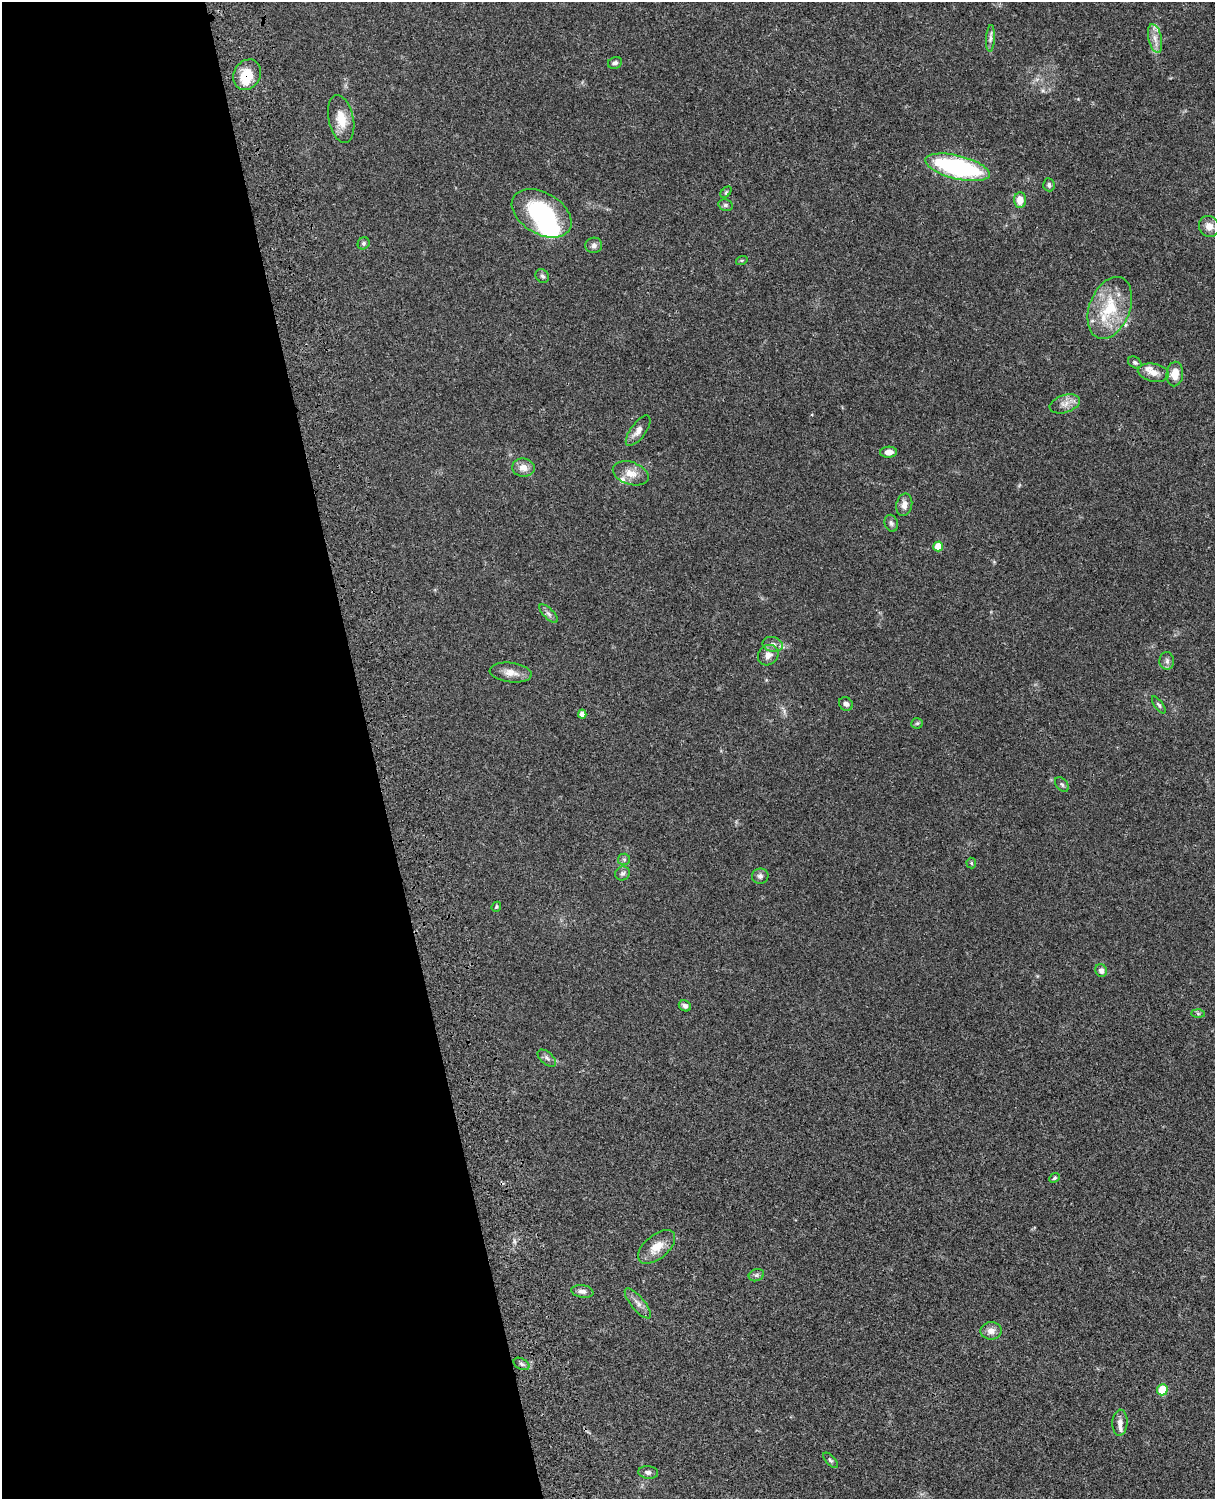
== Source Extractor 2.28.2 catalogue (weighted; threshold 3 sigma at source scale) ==
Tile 5 of 4 x 3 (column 1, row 2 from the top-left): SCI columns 121-1333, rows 1772-3268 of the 5090 x 4927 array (HDU 1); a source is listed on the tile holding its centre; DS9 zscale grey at full resolution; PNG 1217 x 1501 px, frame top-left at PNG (2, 2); each listed source drawn as its Kron ellipse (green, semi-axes under 4 px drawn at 4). Shown black and unused: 31% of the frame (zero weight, under 3 of 4 exposures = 6% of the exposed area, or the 3 px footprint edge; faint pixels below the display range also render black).
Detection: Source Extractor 2.28.2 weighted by HDU 2 'WHT'; one run over the whole footprint, this tile lists its part. Background 0.0822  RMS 0.006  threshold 0.0272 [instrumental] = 3 sigma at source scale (4.5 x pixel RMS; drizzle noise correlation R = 1.50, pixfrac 1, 0.05/0.05 arcsec/px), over >= 5 px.
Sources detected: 64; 2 inside a brighter object's white glare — neither listed nor drawn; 4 inside a brighter listed object's ellipse — not listed separately; the other 58 listed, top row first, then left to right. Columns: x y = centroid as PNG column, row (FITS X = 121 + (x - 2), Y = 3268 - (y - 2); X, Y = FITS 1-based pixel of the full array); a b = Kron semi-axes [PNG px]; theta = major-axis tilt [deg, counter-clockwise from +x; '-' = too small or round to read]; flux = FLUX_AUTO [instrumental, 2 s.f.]
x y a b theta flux
990 38 13 4 87 2.2
1155 38 14 6 -77 4.4
615 63 7 6 - 1.9
247 75 16 13 63 15
341 119 24 12 -78 11
957 167 33 11 -14 83
1049 185 7 5 -84 1.4
726 192 7 4 46 0.82
1020 200 7 6 - 6.5
726 205 7 5 -20 1.4
542 213 32 20 -30 55
1209 226 11 10 - 4.8
364 243 6 5 - 1.2
594 245 8 7 - 2.2
742 260 6 3 18 0.74
542 276 7 6 - 1.5
1110 308 32 20 69 28
1135 363 7 5 -32 1.3
1153 373 16 9 -10 5.3
1175 374 12 8 86 7.6
1065 404 16 8 18 4.6
638 431 18 7 54 4
889 452 8 5 4 4.2
523 468 11 9 -6 4.8
631 473 18 11 -18 6.8
904 505 11 8 76 3.6
891 523 8 6 -70 1.7
938 546 5 5 - 13
548 614 12 5 -45 1.9
773 644 10 7 -12 3
768 655 11 9 45 4.3
1167 661 9 7 87 2.2
511 673 21 9 -7 5.9
846 704 7 6 - 2
1159 705 10 4 -54 1.2
582 714 4 4 - 3.5
917 723 6 5 - 0.86
1062 784 8 5 -49 1.2
624 859 6 5 - 1.2
971 863 5 5 - 0.83
622 873 7 6 - 1.7
760 876 8 7 - 2
496 907 5 4 - 0.8
1101 970 6 6 - 2.6
685 1006 6 5 - 1.9
1198 1014 6 4 -2 0.93
547 1058 11 6 -41 2
1055 1178 6 4 40 0.86
657 1247 22 12 40 9.1
756 1275 8 6 21 1.4
582 1291 11 6 -9 2.9
638 1303 19 6 -50 3.6
991 1331 10 8 1 4.3
521 1364 8 5 -28 1.8
1162 1390 5 5 - 19
1120 1423 13 7 85 3.2
830 1460 9 4 -46 1.2
648 1472 10 6 -6 2
Overlapping masked pixels (flux is a lower limit): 1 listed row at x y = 247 75